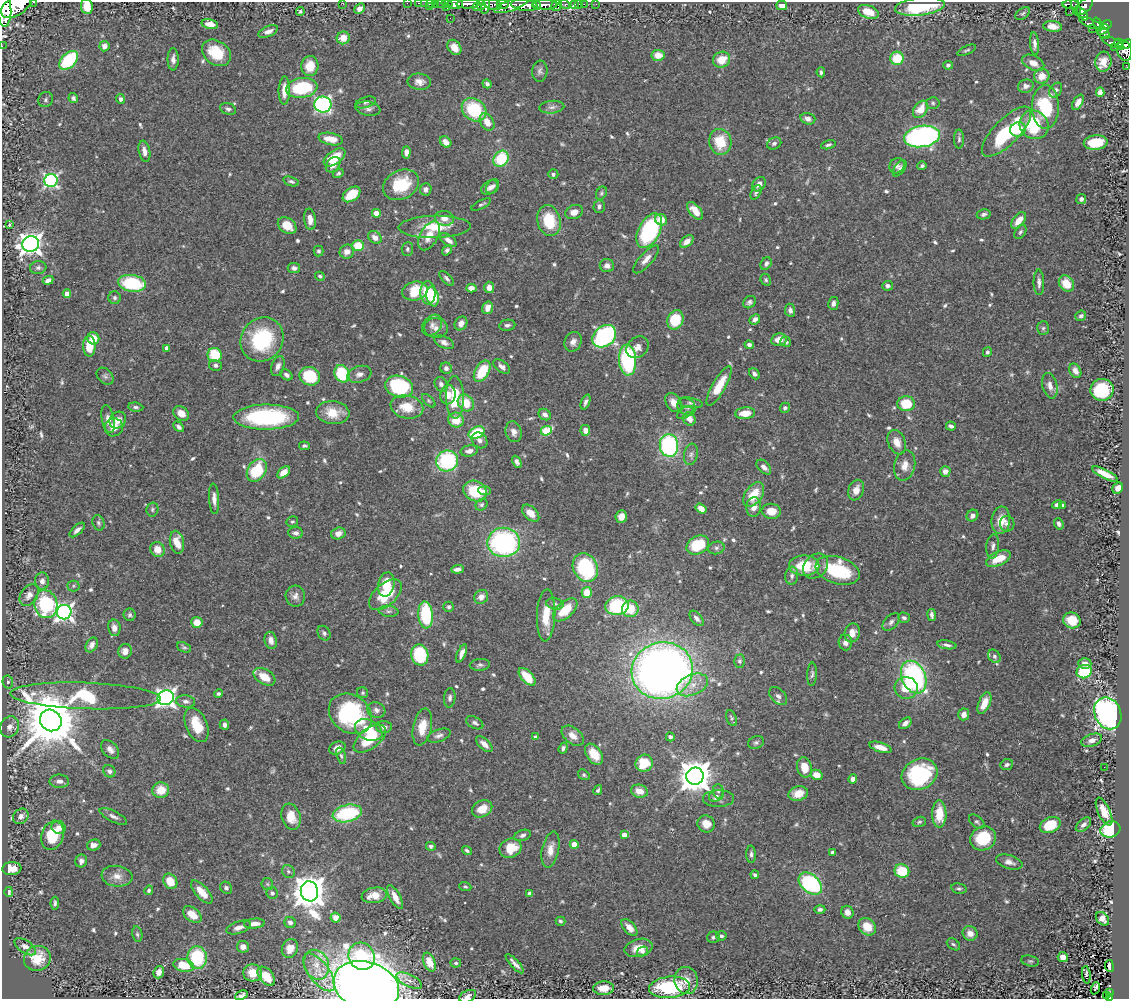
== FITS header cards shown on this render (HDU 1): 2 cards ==
NAXIS1  =                 1127
NAXIS2  =                  997

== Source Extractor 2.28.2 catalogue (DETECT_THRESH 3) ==
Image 1127 x 997 px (HDU 1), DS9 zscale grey, 1 PNG px = 1 image px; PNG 1131 x 1001 px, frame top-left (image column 1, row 997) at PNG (2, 2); each listed source drawn as its Kron ellipse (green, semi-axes under 4 px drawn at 4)
Background 0.637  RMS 0.027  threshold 0.0815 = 3 sigma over >= 5 px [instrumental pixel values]
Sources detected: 670; of the 670, the 500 brightest by FLUX_AUTO listed and drawn (170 fainter detections omitted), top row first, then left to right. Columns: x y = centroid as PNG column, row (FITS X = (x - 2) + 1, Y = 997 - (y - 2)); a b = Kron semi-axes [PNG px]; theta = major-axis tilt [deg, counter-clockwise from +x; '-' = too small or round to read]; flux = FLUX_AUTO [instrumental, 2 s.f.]
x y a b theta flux
34 2 3 2 - 47
343 3 2 2 - 6
407 3 2 2 - 8.4
419 3 3 2 - 14
425 3 2 2 - 12
431 3 4 3 - 12
441 3 5 3 - 42
447 3 5 3 - 53
436 4 4 3 - 28
455 4 7 5 1 990
468 4 12 4 3 1300
493 4 9 5 -16 470
503 4 6 3 -11 270
565 4 5 3 - 160
574 4 4 3 - 59
579 4 2 2 - 6.1
584 4 2 2 - 8.2
596 4 2 2 - 6
1071 4 8 3 -1 130
17 5 17 9 34 2500
481 5 5 3 - 190
511 5 18 5 20 900
524 5 13 5 -6 2600
537 5 4 3 - 520
545 5 12 4 1 1100
556 5 6 5 - 350
782 5 5 4 - 11
1076 5 11 4 -76 180
477 6 5 3 - 210
1085 6 10 6 49 540
87 7 8 6 -83 33
429 7 3 2 - 55
447 7 3 2 - 14
486 7 7 4 75 370
920 7 25 9 7 130
4 9 17 7 -87 2400
360 9 6 4 44 7.1
300 11 4 4 - 3.3
1070 11 2 2 - 3.5
868 12 11 6 -20 40
1023 13 8 5 35 3.4
1081 14 8 4 -46 310
450 18 2 2 - 3.4
1091 23 12 4 -22 140
210 24 8 5 -12 18
1098 24 7 3 -70 140
1106 25 6 4 32 320
1052 26 9 5 -7 15
1092 28 2 2 - 6.2
1103 30 6 3 40 210
268 31 10 5 23 11
1104 33 6 5 - 180
343 38 6 6 - 23
1112 42 11 4 -21 170
1119 43 4 3 - 190
1035 44 11 4 -85 7.5
1127 44 5 3 - 240
2 46 2 2 - 8
104 46 5 5 - 9.9
1120 46 3 3 - 87
454 47 8 6 -54 16
1114 47 2 2 - 5.7
967 50 10 4 24 3.3
1124 51 10 7 -79 510
216 53 16 12 -36 60
658 55 6 5 - 22
897 58 7 6 - 56
173 59 11 5 90 9.4
69 60 11 7 45 130
722 60 9 7 27 32
1103 62 10 8 83 18
1033 63 12 7 -26 16
948 65 5 4 - 3.8
310 66 10 8 86 31
1127 67 3 2 - 4.8
540 71 10 7 84 6.7
821 72 5 4 - 4
1042 76 8 7 - 22
419 82 12 8 -4 12
487 84 5 4 - 6
1026 86 8 6 16 7.2
302 88 15 10 9 120
1056 90 8 5 58 5.5
284 91 14 5 89 23
1100 92 5 4 - 11
73 98 5 4 - 4.1
121 99 5 4 - 5.4
46 100 8 7 - 4.5
366 102 11 5 16 4.9
1078 102 8 4 58 11
933 103 6 5 - 3.7
323 104 8 8 - 440
552 107 12 6 5 8.2
1045 107 22 13 -90 100
228 109 8 5 -20 5.1
368 109 12 7 -10 7.9
920 109 9 6 56 33
474 110 13 10 -37 110
808 119 7 5 -16 9.6
487 122 9 6 -57 23
1034 125 15 14 - 100
1018 129 8 7 - 33
1006 132 32 12 45 140
922 136 18 10 9 580
331 139 12 6 -11 26
959 139 9 5 90 4.6
446 142 6 5 - 15
720 142 13 11 -77 55
774 143 7 5 24 5
1096 143 12 7 6 57
828 145 7 4 16 4.2
144 151 11 5 -79 11
406 152 6 4 89 8.2
335 157 12 6 35 50
501 159 9 7 57 88
333 165 9 6 49 14
897 166 8 7 - 6.9
922 166 4 4 - 4.2
900 168 9 5 54 5.1
338 173 5 4 - 3.3
553 174 5 5 - 4.3
51 180 6 6 - 380
291 181 8 4 -17 4.5
759 184 8 6 51 12
401 185 19 14 27 76
493 186 8 5 55 5.9
490 188 9 6 35 7.7
426 189 6 5 - 8.8
756 192 8 4 62 4.6
601 193 7 5 62 3.3
351 194 10 6 37 47
1081 199 5 5 - 5.5
481 204 11 4 26 4
599 206 6 5 - 5.8
695 211 10 5 -49 19
574 212 9 7 23 14
376 213 4 4 - 32
984 214 7 5 12 5.1
444 218 9 7 -12 14
310 219 11 6 -83 16
661 220 6 5 - 22
1019 220 10 5 51 23
549 221 16 11 -75 67
9 225 3 3 - 4.2
287 226 10 7 -35 30
434 227 36 11 1 59
649 231 19 10 62 230
1020 232 8 5 57 4.2
429 236 16 8 61 25
375 237 7 5 -40 12
448 240 9 5 -35 11
687 242 8 5 38 12
31 244 8 7 - 1500
358 246 6 5 - 43
407 249 7 6 - 4.4
447 250 6 4 51 4.3
319 251 5 5 - 3.9
347 252 7 7 - 13
646 259 18 6 49 14
766 264 6 5 - 6.1
607 266 7 6 - 9.7
38 268 8 6 10 4.8
294 268 6 5 - 7.8
320 276 5 4 - 3.6
447 278 9 4 -46 4.9
48 280 5 4 - 9.3
766 280 6 5 - 3.4
1039 282 13 5 -89 8
132 283 14 8 -8 120
1066 284 9 7 -51 31
888 286 5 4 - 6.9
489 287 6 5 - 12
471 288 5 4 - 14
415 291 13 9 15 60
428 293 12 7 -87 59
67 294 4 4 - 17
433 297 10 6 -79 41
115 298 6 6 - 4.8
749 302 7 5 39 4.7
833 303 6 5 - 7.2
488 308 6 5 - 15
790 310 6 5 - 5.5
1081 316 5 5 - 4.3
755 319 6 4 44 8.1
675 320 10 8 66 69
461 323 7 6 - 15
432 325 12 8 49 9.5
507 325 8 5 8 5.6
436 328 12 10 -6 11
1043 328 7 6 - 4.1
604 336 13 10 40 350
93 338 6 6 - 24
262 339 23 20 51 150
779 340 8 6 10 20
444 342 10 6 -26 8.5
573 342 10 8 63 11
786 342 5 5 - 5.7
749 345 4 4 - 5.4
89 346 10 6 -89 39
637 347 12 9 42 13
167 348 4 4 - 16
987 352 5 4 - 4.2
215 355 7 7 - 59
627 360 15 8 -86 220
215 365 6 5 - 5.6
278 366 10 6 70 8.5
502 367 9 5 -37 8.6
446 368 6 5 - 6.6
482 371 12 7 60 64
1075 371 8 5 -61 9.9
342 374 9 7 -62 85
359 374 12 8 18 10
754 374 6 4 -48 5.7
286 375 7 4 -36 5.4
105 376 9 7 -46 5.1
310 376 10 9 - 82
441 384 7 6 - 6.6
719 386 22 6 60 45
1050 386 13 7 -76 14
399 387 14 10 -16 150
1102 390 11 11 - 120
448 395 9 7 78 17
455 397 21 9 -89 72
429 401 8 4 -46 3.3
586 402 8 4 68 5.7
466 403 9 7 -47 37
673 403 10 7 -58 17
690 403 12 5 -10 5.5
906 404 9 7 2 59
136 407 8 4 -6 4.3
407 407 16 11 -12 42
686 407 9 8 - 7.6
785 408 5 5 - 4.6
685 412 9 5 33 4.1
181 413 8 6 -38 17
333 413 16 11 -6 35
745 413 10 6 5 29
545 414 6 5 - 7.8
266 417 33 12 0 200
108 419 14 6 -78 12
689 419 7 6 - 13
118 420 9 7 46 15
456 420 8 7 - 30
951 426 5 3 - 5.6
114 427 9 9 - 17
179 427 6 4 -46 6
585 430 5 5 - 13
546 431 5 4 - 90
514 432 10 8 -75 12
477 433 8 5 25 79
480 440 9 7 -45 8.7
897 442 13 8 -66 17
669 445 11 9 -83 270
304 446 5 4 - 3.6
469 451 8 5 9 9.3
691 454 11 7 79 7.3
447 461 11 10 - 170
517 462 6 4 -66 5.7
905 466 15 10 76 17
764 467 9 5 -45 10
257 470 12 9 56 86
945 471 5 5 - 10
284 472 7 4 41 17
1105 474 14 4 -28 21
1118 488 6 5 - 8.7
856 490 10 7 69 17
475 491 12 10 -28 68
485 491 6 4 -5 5.2
754 495 14 8 55 44
214 499 15 5 -87 11
1057 504 5 4 - 8.7
482 505 6 5 - 4.4
1063 505 4 3 - 3.3
754 507 10 7 85 16
701 508 6 4 -34 17
152 509 7 6 - 3.6
771 511 9 7 -5 26
531 513 10 6 -43 19
972 516 6 5 - 8
621 517 6 5 - 16
1001 520 13 9 84 31
292 522 6 5 - 3.3
98 523 8 6 -69 4.2
1007 524 8 7 - 6.4
1059 524 6 4 -70 6.8
77 530 9 4 42 7.5
296 533 7 5 -4 7.2
338 533 7 6 - 12
177 542 11 7 -79 28
504 542 16 15 - 330
698 545 12 9 28 79
993 546 12 6 83 8.3
716 548 8 6 14 5.9
158 549 8 7 - 22
999 559 13 6 24 35
804 566 15 10 -1 62
816 566 14 11 45 15
585 568 15 12 -63 180
458 569 6 4 4 7.4
838 570 23 13 -18 120
792 576 9 6 85 6.4
42 581 8 7 - 9.1
386 584 12 8 78 38
73 586 6 5 - 3.3
587 592 5 5 - 31
29 595 12 8 54 11
385 595 20 11 42 73
295 596 10 9 - 10
481 597 7 6 - 12
46 604 14 11 -80 150
555 604 9 5 -8 5.2
617 606 11 9 7 140
449 607 5 5 - 3.8
630 609 8 8 - 39
565 610 15 8 42 48
389 611 10 5 -7 5.6
64 612 7 7 - 780
130 615 6 6 - 4
426 615 13 7 -85 130
546 615 26 9 87 41
932 615 6 3 -82 5.9
697 618 9 5 -50 7
904 618 6 5 - 4.4
1072 620 9 8 - 33
197 622 5 5 - 24
891 622 10 6 46 6.4
114 628 8 6 -81 10
324 633 8 6 -57 4.7
852 633 9 7 76 17
271 640 9 6 -77 11
845 642 8 6 -85 9.3
92 645 8 5 59 11
947 645 9 4 -9 5.4
184 647 7 5 -23 3.5
125 651 7 7 - 12
462 653 9 4 66 9.6
420 655 10 8 -77 110
994 656 7 5 -57 5
739 661 6 5 - 4
1085 664 6 5 - 9.4
480 665 10 6 6 5.1
662 671 31 28 16 1600
1084 672 8 6 14 94
812 674 11 5 87 5.2
264 677 12 7 -32 31
527 677 11 5 -47 39
914 677 17 12 -66 340
8 682 6 5 - 4.1
692 685 16 10 23 25
906 688 11 11 - 35
363 693 6 5 - 3.3
219 694 4 4 - 3.7
85 696 75 13 -2 170
778 696 11 7 -46 7.2
166 698 8 7 - 870
450 698 9 5 85 5.7
186 701 9 6 -7 8
984 703 11 5 68 27
376 710 9 7 -25 8.5
1108 713 16 13 -67 540
350 714 23 18 -37 230
964 714 6 5 - 13
732 718 8 5 -68 3.6
51 720 11 10 - 14000
475 723 9 5 -27 6.2
905 723 7 5 39 8.2
197 725 18 10 -67 48
224 725 5 5 - 6.9
10 727 11 9 63 12
384 727 7 6 - 8.1
422 727 19 9 78 33
369 730 14 10 -26 33
439 736 12 6 18 7.7
573 736 12 8 -38 17
536 737 4 4 - 7.8
670 737 4 4 - 5.1
370 739 19 10 37 61
1092 740 11 6 19 9.4
756 743 8 6 23 4.7
484 744 10 5 -44 12
881 747 11 5 -17 17
337 748 8 6 24 15
563 748 6 4 70 4.9
110 749 11 7 -48 10
594 754 12 7 -55 32
341 756 8 4 -71 3.7
644 763 9 8 - 58
1007 765 6 5 - 5.2
804 767 10 7 -77 32
1104 767 2 2 - 3.7
109 771 6 5 - 6.1
919 774 18 15 28 150
584 775 6 5 - 3.4
816 775 6 5 - 21
695 776 8 8 - 3800
853 779 4 4 - 8.8
59 781 10 6 0 8.2
161 790 8 7 - 32
598 790 5 3 - 3.3
639 791 8 6 -15 22
718 791 7 5 -90 4.1
798 794 10 7 15 23
716 796 8 5 24 5.2
718 798 15 8 1 12
482 809 10 8 27 29
1104 812 15 6 -66 24
347 813 15 8 13 140
939 814 13 7 -89 49
21 816 8 7 - 9.7
113 816 15 5 -26 8.1
291 817 13 9 -72 28
919 822 7 5 16 3.6
977 822 9 5 -40 4.6
706 824 9 8 - 24
1050 825 11 7 24 59
1083 825 9 5 41 6.6
59 828 7 6 - 12
1110 829 10 8 16 110
53 835 15 11 71 62
522 835 8 5 18 5.6
624 835 4 4 - 18
983 838 13 12 - 72
574 844 4 4 - 34
94 845 7 5 18 11
431 846 5 4 - 4
511 848 11 9 21 45
550 850 18 8 78 21
467 851 5 3 - 3.6
833 852 4 3 - 4.7
751 854 9 5 -88 5.4
81 861 6 6 - 7.6
1009 862 13 7 -17 11
12 869 9 6 4 24
288 871 7 6 - 3.9
902 871 7 6 - 71
755 875 4 3 - 4.2
117 876 15 10 -8 19
170 881 8 6 -55 36
810 883 13 8 -40 290
267 884 6 5 - 3.2
465 887 6 4 -22 3.5
226 888 6 5 - 5.9
959 888 8 5 -11 3.8
149 890 5 4 - 3.9
309 891 10 8 -82 3900
9 892 5 3 - 6.1
202 892 14 6 -48 28
272 893 6 5 - 4.7
530 894 4 4 - 8.9
374 895 13 7 9 28
395 897 13 5 -62 18
55 903 6 3 86 4.1
820 909 5 4 - 5.1
847 912 6 6 - 13
192 915 10 6 -39 25
336 918 5 5 - 14
1102 919 8 5 -46 13
560 921 5 4 - 3.3
290 922 6 5 - 7.4
255 924 10 5 5 12
867 927 10 8 -45 32
239 928 13 6 18 11
629 928 10 5 -47 15
970 933 7 7 - 15
137 934 8 5 -79 3.8
721 936 5 4 - 4.4
713 937 6 5 - 4.6
953 944 7 5 -37 3.8
25 947 12 6 -34 11
243 947 6 6 - 12
290 948 10 8 69 18
639 948 14 9 14 24
642 951 5 4 - 4.4
362 956 14 13 - 81
1063 957 5 5 - 16
37 958 13 12 - 49
197 958 11 9 -82 120
1030 961 9 5 -14 3.7
429 962 10 6 -68 19
456 963 5 4 - 3.4
515 964 12 3 -47 9.4
183 965 10 6 -13 44
316 965 15 12 -66 30
1109 966 6 3 -84 6.1
159 972 6 5 - 15
319 972 22 10 -53 30
253 973 9 8 - 26
1086 975 9 3 -84 3.4
266 976 11 7 -52 33
409 980 14 6 -26 9.9
686 980 13 11 -79 21
366 986 33 24 -17 3400
670 987 20 10 5 160
604 988 10 6 1 26
1095 988 6 3 70 5.8
1109 993 3 3 - 9.2
241 995 6 4 25 5.1
468 996 9 5 26 8.1
1107 996 3 2 - 8.1
1109 998 3 2 - 12
At the frame edge (FLAGS 8, measured only in part): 18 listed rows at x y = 34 2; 343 3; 407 3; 419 3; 425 3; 431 3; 436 4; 455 4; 468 4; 17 5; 87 7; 4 9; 1127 44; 2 46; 1127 67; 366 986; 468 996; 1109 998
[170 fainter detections neither listed nor drawn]